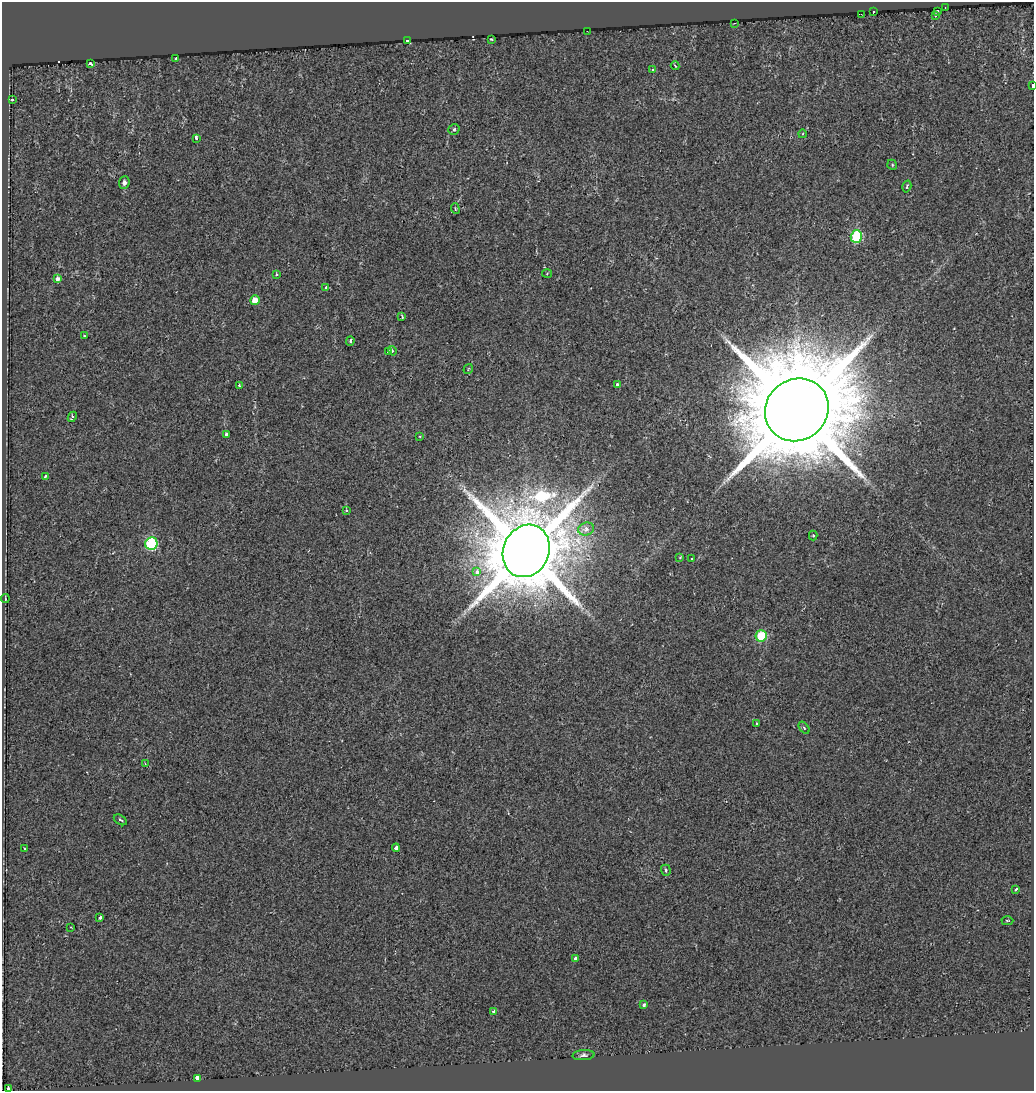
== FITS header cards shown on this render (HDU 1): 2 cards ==
NAXIS1  =                 1032
NAXIS2  =                 1089

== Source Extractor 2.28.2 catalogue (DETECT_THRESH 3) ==
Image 1032 x 1089 px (HDU 1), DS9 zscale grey, 1 PNG px = 1 image px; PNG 1036 x 1093 px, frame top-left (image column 1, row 1089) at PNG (2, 2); each listed source drawn as its Kron ellipse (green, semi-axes under 4 px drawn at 4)
Background 0.00194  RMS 0.011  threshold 0.0315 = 3 sigma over >= 5 px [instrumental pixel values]
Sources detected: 68; all 68 listed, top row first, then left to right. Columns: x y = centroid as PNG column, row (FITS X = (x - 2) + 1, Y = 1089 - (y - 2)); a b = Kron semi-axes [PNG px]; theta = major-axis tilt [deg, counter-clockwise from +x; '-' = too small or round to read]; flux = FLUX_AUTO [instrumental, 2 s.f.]
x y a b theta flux
945 7 3 2 - 2.6
937 11 4 3 - 7.5
874 12 4 2 - 1.3
861 14 3 2 - 1
935 15 4 3 - 0.84
734 23 3 2 - 0.46
587 31 2 2 - 0.53
491 39 4 3 - 1.1
408 41 3 3 - 5.2
176 59 3 3 - 3.2
90 64 4 3 - 1.8
675 66 4 2 - 0.59
653 70 3 3 - 1.3
1033 86 4 2 - 14
12 100 3 3 - 1.3
454 130 6 5 - 1.5
802 134 4 3 - 0.64
196 138 4 3 - 6.1
892 165 5 4 - 0.89
124 182 6 5 - 3.3
907 186 6 4 74 1.4
455 209 5 4 - 0.94
856 236 6 5 - 67
547 273 5 3 - 0.68
276 274 3 2 - 0.93
58 278 4 3 - 7.4
326 288 4 3 - 2.6
255 300 5 4 - 11
402 317 4 2 - 0.92
84 335 4 3 - 0.58
350 341 4 3 - 1.2
392 351 5 3 - 1.4
389 352 3 3 - 6.5
468 369 5 3 - 0.54
617 384 3 3 - 3.2
239 385 3 2 - 1.7
797 410 33 30 39 15000
72 417 5 3 - 1.9
226 435 4 3 - 5.3
420 436 4 3 - 0.69
45 477 4 4 - 4.6
346 510 4 4 - 0.75
586 529 8 6 16 5.5
813 536 5 4 - 1.2
151 544 6 6 - 83
526 551 27 23 66 9300
680 557 4 4 - 0.65
692 559 3 3 - 4.8
477 572 3 3 - 7.7
5 599 4 2 - 0.69
761 636 6 5 - 42
756 723 3 3 - 0.76
804 728 7 4 -53 1.1
145 764 3 3 - 0.61
120 820 7 4 -32 1.4
396 848 4 3 - 3.2
24 849 3 3 - 4.6
666 870 6 5 - 1.8
1016 889 3 3 - 2
100 917 3 3 - 2.7
1007 921 6 3 3 0.84
71 927 3 2 - 0.63
576 959 3 3 - 8.2
644 1005 3 3 - 5.6
493 1011 4 3 - 2.2
583 1055 11 5 4 2
197 1078 4 3 - 15
9 1089 3 3 - 8.1
At the frame edge (FLAGS 8, measured only in part): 2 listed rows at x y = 1033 86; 9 1089